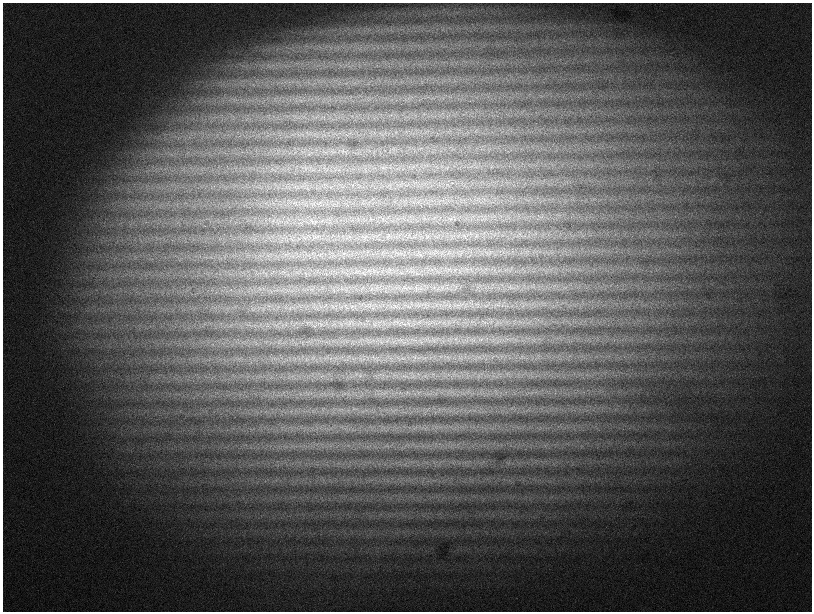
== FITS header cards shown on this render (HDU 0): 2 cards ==
NAXIS1  =                 1619
NAXIS2  =                 1219

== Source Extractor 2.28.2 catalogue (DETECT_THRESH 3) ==
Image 1619 x 1219 px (HDU 0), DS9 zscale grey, zoomed out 1/2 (1 PNG px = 2 x 2 image px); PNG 814 x 614 px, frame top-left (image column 2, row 1218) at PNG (3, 3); no overlay
Background 1500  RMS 69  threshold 207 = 3 sigma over >= 5 px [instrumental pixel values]
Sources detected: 64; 2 cannot appear on this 1/2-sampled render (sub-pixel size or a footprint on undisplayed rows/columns) and are not listed; the other 62 listed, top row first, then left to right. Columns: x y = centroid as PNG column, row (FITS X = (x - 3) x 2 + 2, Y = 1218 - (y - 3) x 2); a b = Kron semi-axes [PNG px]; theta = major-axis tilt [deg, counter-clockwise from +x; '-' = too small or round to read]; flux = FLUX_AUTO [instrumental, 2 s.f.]
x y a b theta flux
452 183 3 2 - 7300
422 219 3 2 - 11000
312 222 4 4 - 23000
307 237 5 2 - 14000
462 253 3 2 - 12000
407 271 4 2 - 14000
306 273 6 2 -34 16000
443 286 3 2 - 9000
435 287 5 3 - 21000
456 287 5 2 - 14000
351 288 7 1 41 11000
385 288 5 3 - 21000
409 288 6 2 -36 17000
283 289 5 2 - 14000
453 304 7 3 -36 27000
472 304 3 3 - 13000
379 305 4 2 - 17000
395 305 4 3 - 18000
428 305 13 4 -2 89000
441 305 9 4 -44 39000
461 305 5 2 - 15000
345 306 4 3 - 19000
371 306 8 4 31 47000
383 306 4 3 - 21000
502 306 3 2 - 11000
507 306 3 2 - 11000
258 308 6 2 -58 15000
401 322 9 4 28 48000
410 322 7 3 -10 47000
471 322 6 2 -50 21000
373 323 5 2 - 19000
384 323 7 3 -52 27000
419 323 9 6 41 55000
436 323 5 3 - 21000
506 323 4 2 - 16000
321 324 5 3 - 27000
336 324 6 4 82 34000
365 324 7 2 35 23000
352 325 6 4 83 26000
482 339 4 2 - 11000
413 340 4 3 - 27000
455 340 7 4 -41 44000
477 340 5 1 - 12000
386 341 8 3 -28 43000
402 341 3 3 - 18000
418 341 7 2 39 25000
429 341 8 3 60 25000
442 341 5 4 - 31000
448 341 4 3 - 23000
473 341 3 3 - 15000
337 357 5 2 - 18000
440 357 3 2 - 11000
493 357 8 3 41 24000
374 358 6 5 - 46000
434 358 5 4 - 35000
448 358 8 2 -48 22000
364 359 6 4 10 46000
401 359 10 3 15 47000
453 375 4 2 - 17000
488 375 3 2 - 14000
404 376 5 3 - 22000
396 393 4 2 - 12000
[2 sub-pixel or undisplayed-footprint detections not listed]